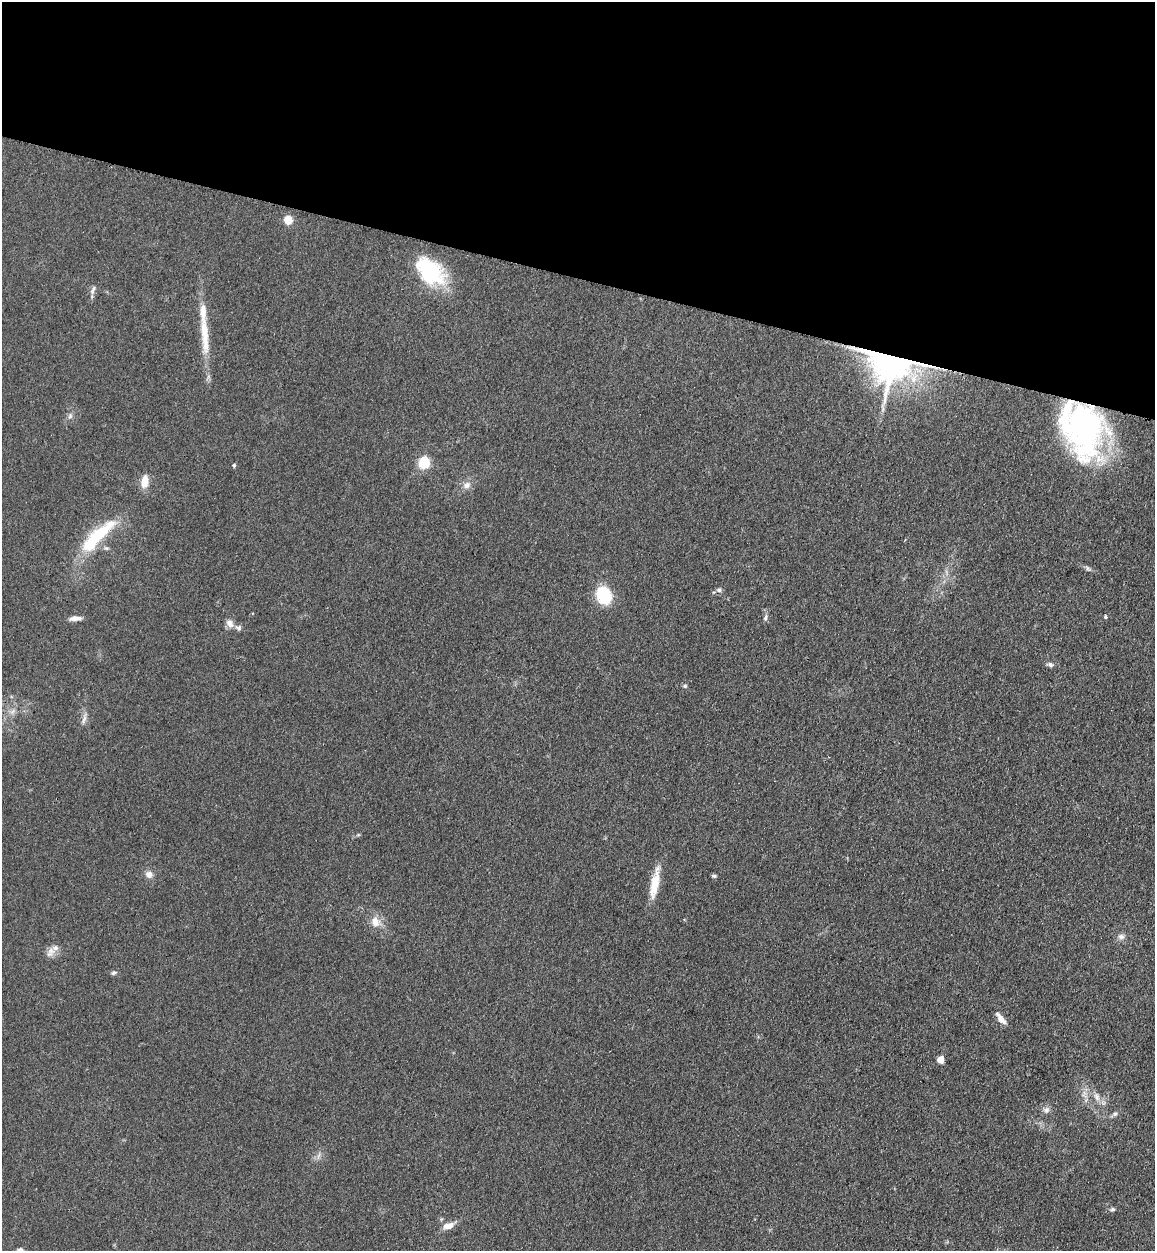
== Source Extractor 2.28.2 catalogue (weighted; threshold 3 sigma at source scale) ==
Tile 2 of 4 x 4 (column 2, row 1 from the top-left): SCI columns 1512-2664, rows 3782-5030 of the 5209 x 5064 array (HDU 1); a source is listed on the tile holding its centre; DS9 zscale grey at full resolution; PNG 1157 x 1253 px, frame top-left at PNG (2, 2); no overlay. Shown black and unused: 22% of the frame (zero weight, under 3 of 4 exposures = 6% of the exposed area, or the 3 px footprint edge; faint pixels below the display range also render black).
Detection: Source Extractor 2.28.2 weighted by HDU 2 'WHT'; one run over the whole footprint, this tile lists its part. Background 0.135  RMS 0.0077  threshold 0.0348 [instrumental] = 3 sigma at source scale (4.5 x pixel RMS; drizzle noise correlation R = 1.50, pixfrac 1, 0.05/0.05 arcsec/px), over >= 5 px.
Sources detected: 44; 1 too faint to see at this stretch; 1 inside a brighter object's white glare — not listed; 5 inside a brighter listed object's ellipse — not listed separately; the other 37 listed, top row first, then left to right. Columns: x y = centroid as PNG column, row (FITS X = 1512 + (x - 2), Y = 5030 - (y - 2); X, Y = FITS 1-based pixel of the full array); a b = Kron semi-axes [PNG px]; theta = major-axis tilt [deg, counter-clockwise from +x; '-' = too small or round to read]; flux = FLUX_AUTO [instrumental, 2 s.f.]
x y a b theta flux
288 220 5 5 - 32
429 273 34 27 -27 56
93 290 14 5 69 2.6
205 335 61 10 -85 25
893 359 13 12 - 2700
70 416 9 6 74 2.4
1084 428 61 37 -83 190
424 463 6 5 - 80
234 465 5 4 - 1.2
145 482 14 8 83 8.9
467 485 10 9 - 4.5
97 536 55 14 44 47
719 590 7 6 - 2.2
604 595 15 12 -68 38
1105 617 5 4 - 1.2
75 618 15 5 5 4.4
765 618 9 5 77 2.1
229 623 11 8 -54 4.5
1050 664 8 6 -25 2.1
685 686 5 5 - 1.2
84 719 18 4 77 3.2
149 874 10 9 - 4.5
714 876 7 4 -9 1.3
655 882 41 9 80 17
375 922 15 12 -67 8.7
1121 936 9 7 -15 3.2
50 952 15 10 60 5.3
113 973 7 6 - 1.6
1001 1019 14 7 -44 5
940 1060 5 5 - 12
1096 1097 12 7 -67 4.7
1046 1110 9 8 - 3.3
1115 1114 7 5 22 1.8
319 1156 10 3 69 1.7
1112 1209 7 5 10 1.6
448 1226 14 7 15 7.3
20 1250 8 6 -12 1.9
Overlapping masked pixels (flux is a lower limit): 2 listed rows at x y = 893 359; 1084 428
Isophote crosses this tile's border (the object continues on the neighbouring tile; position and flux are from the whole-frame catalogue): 1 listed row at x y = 20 1250